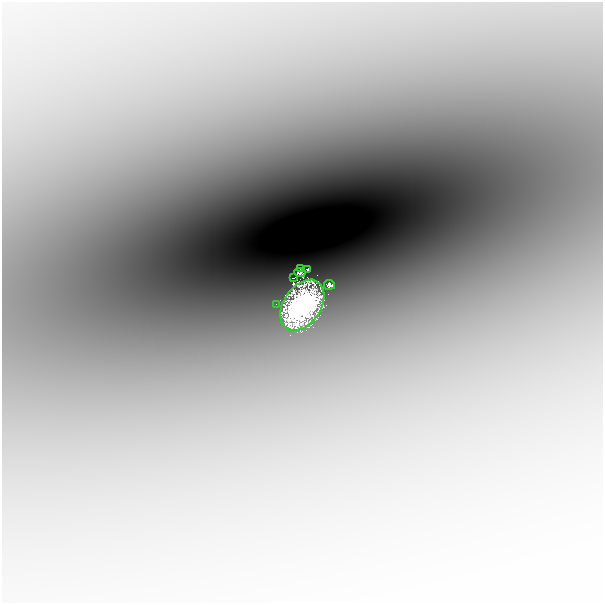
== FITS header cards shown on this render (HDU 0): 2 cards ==
NAXIS1  =                  601
NAXIS2  =                  601

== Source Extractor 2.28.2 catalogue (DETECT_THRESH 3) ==
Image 601 x 601 px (HDU 0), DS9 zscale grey, 1 PNG px = 1 image px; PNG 605 x 605 px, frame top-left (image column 1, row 601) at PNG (2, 2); each listed source drawn as its Kron ellipse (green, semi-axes under 4 px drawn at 4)
Background -0.00211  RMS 3.7e-04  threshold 0.00111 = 3 sigma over >= 5 px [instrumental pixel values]
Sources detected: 7; all 7 listed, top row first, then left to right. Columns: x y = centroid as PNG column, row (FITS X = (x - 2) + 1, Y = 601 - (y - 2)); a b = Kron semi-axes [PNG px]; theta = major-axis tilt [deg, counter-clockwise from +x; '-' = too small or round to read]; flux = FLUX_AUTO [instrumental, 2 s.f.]
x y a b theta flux
301 269 4 2 - 0.045
308 269 4 3 - 0.12
300 272 6 4 -5 0.14
293 278 3 2 - 0.023
329 285 5 5 - 0.29
276 304 2 2 - 0.014
302 305 28 18 56 31